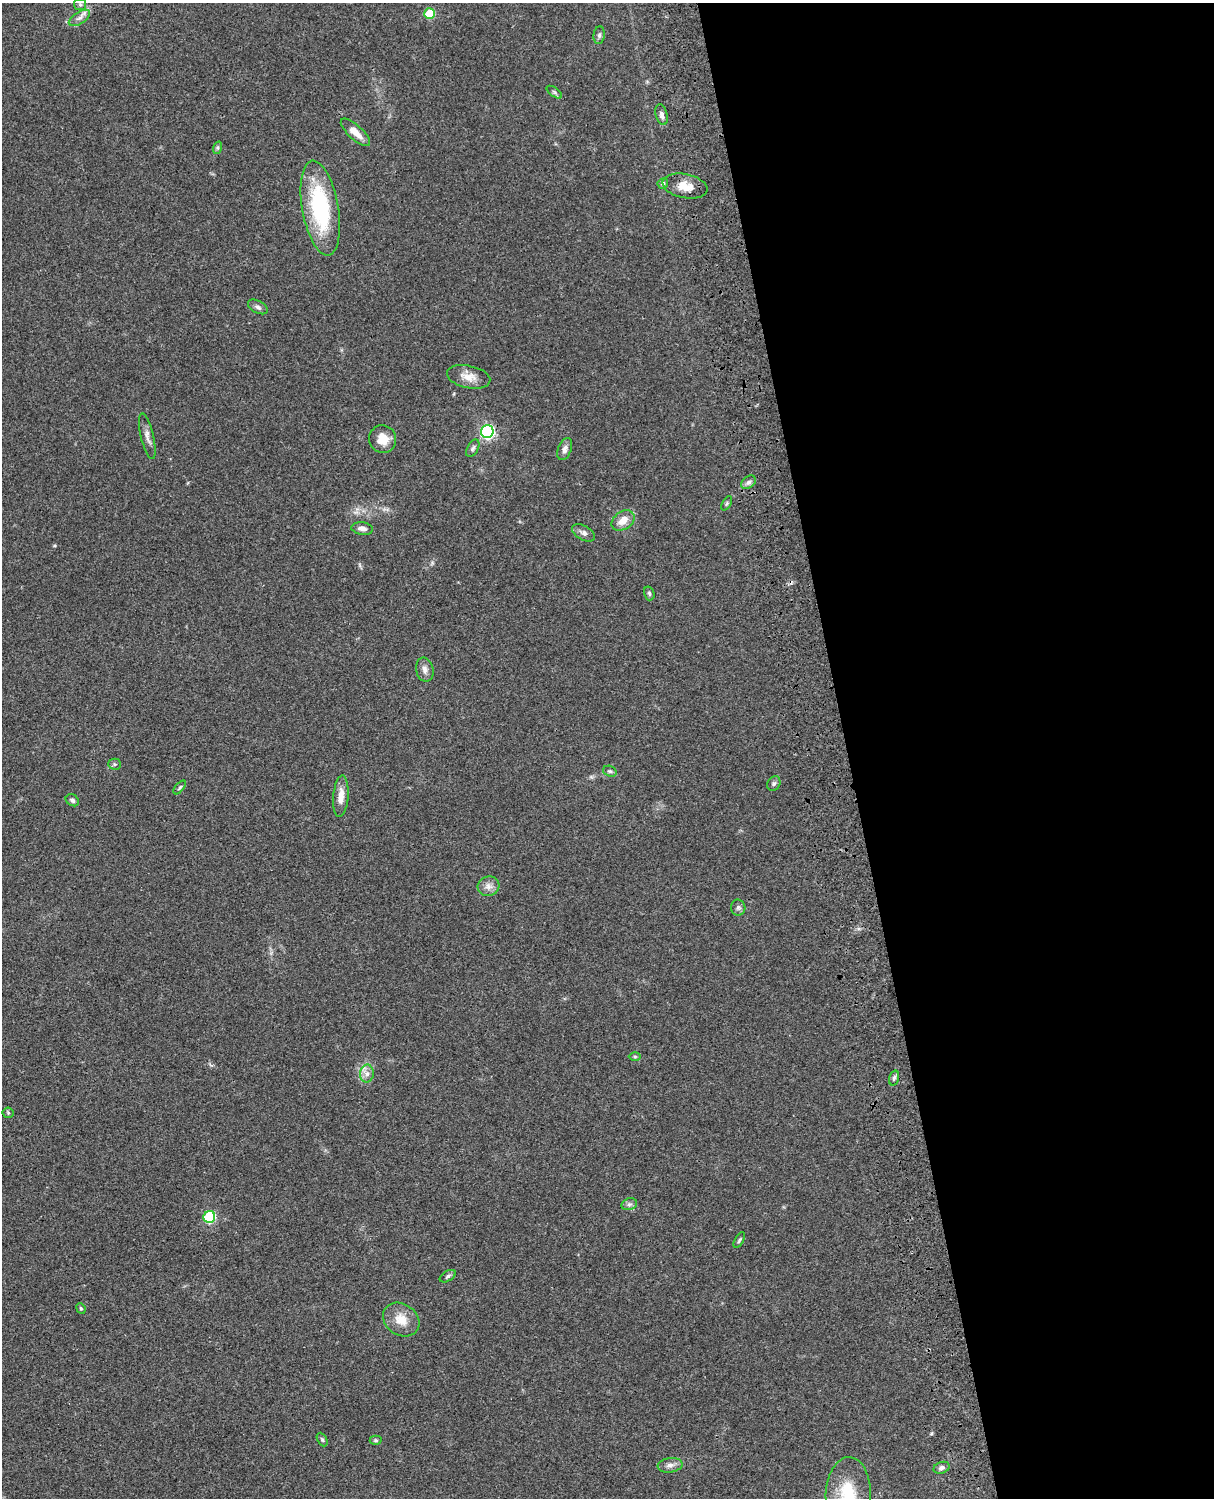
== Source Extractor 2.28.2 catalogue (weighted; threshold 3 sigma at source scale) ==
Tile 8 of 4 x 3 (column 4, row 2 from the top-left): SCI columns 3757-4968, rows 1773-3268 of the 5087 x 4927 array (HDU 1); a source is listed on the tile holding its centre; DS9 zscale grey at full resolution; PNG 1216 x 1500 px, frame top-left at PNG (2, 3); each listed source drawn as its Kron ellipse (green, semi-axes under 4 px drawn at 4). Shown black and unused: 30% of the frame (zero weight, under 3 of 4 exposures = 6% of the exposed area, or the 3 px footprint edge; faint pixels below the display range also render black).
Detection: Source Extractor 2.28.2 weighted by HDU 2 'WHT'; one run over the whole footprint, this tile lists its part. Background 0.0823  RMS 0.006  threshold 0.0271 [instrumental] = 3 sigma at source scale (4.5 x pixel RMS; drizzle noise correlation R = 1.50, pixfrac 1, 0.05/0.05 arcsec/px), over >= 5 px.
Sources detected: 48; all 48 listed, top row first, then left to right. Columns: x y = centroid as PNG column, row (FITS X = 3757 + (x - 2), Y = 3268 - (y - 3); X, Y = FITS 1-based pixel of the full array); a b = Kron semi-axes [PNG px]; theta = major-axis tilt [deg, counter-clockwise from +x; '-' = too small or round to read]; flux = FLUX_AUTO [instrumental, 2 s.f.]
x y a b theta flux
80 4 6 5 - 1.1
429 14 5 5 - 23
79 18 12 6 32 2.8
599 35 9 5 83 1.6
554 92 9 4 -36 1.2
662 115 11 6 -76 2.4
355 132 19 7 -42 6.5
217 148 6 4 72 1
663 183 5 5 - 1.8
685 186 23 12 -11 8.7
320 208 48 18 -80 60
258 307 11 6 -27 1.9
469 377 22 11 -12 6.9
487 431 6 6 - 120
147 436 23 6 -76 3.8
383 439 14 13 - 8.2
473 448 9 5 60 1.5
565 449 11 6 69 2.8
749 482 8 5 37 1.9
727 503 8 4 59 0.91
623 520 12 9 37 6.6
362 529 11 6 -7 3.1
584 533 12 7 -30 2.5
649 593 7 5 -74 1.1
425 670 12 8 -77 3.1
115 764 6 5 - 1.1
610 771 7 5 -20 1.2
774 783 8 6 58 1.3
180 787 8 3 50 0.89
341 796 21 7 85 6.8
72 800 7 5 -34 1.6
489 886 11 9 15 3.7
738 908 8 7 - 1.6
635 1057 6 4 -1 0.87
367 1074 9 7 88 3.1
894 1078 7 4 74 1.5
8 1113 5 5 - 0.78
629 1204 8 6 19 1.7
209 1217 6 5 - 57
739 1240 9 3 59 0.87
448 1276 9 5 30 1.4
81 1308 5 4 - 0.77
401 1320 19 15 -35 9.8
322 1440 7 4 -62 1.1
376 1440 6 4 -2 0.88
670 1465 12 7 7 3
942 1468 8 5 19 2
848 1494 37 22 88 28
Isophote crosses this tile's border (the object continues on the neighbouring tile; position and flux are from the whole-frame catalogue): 1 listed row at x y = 848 1494